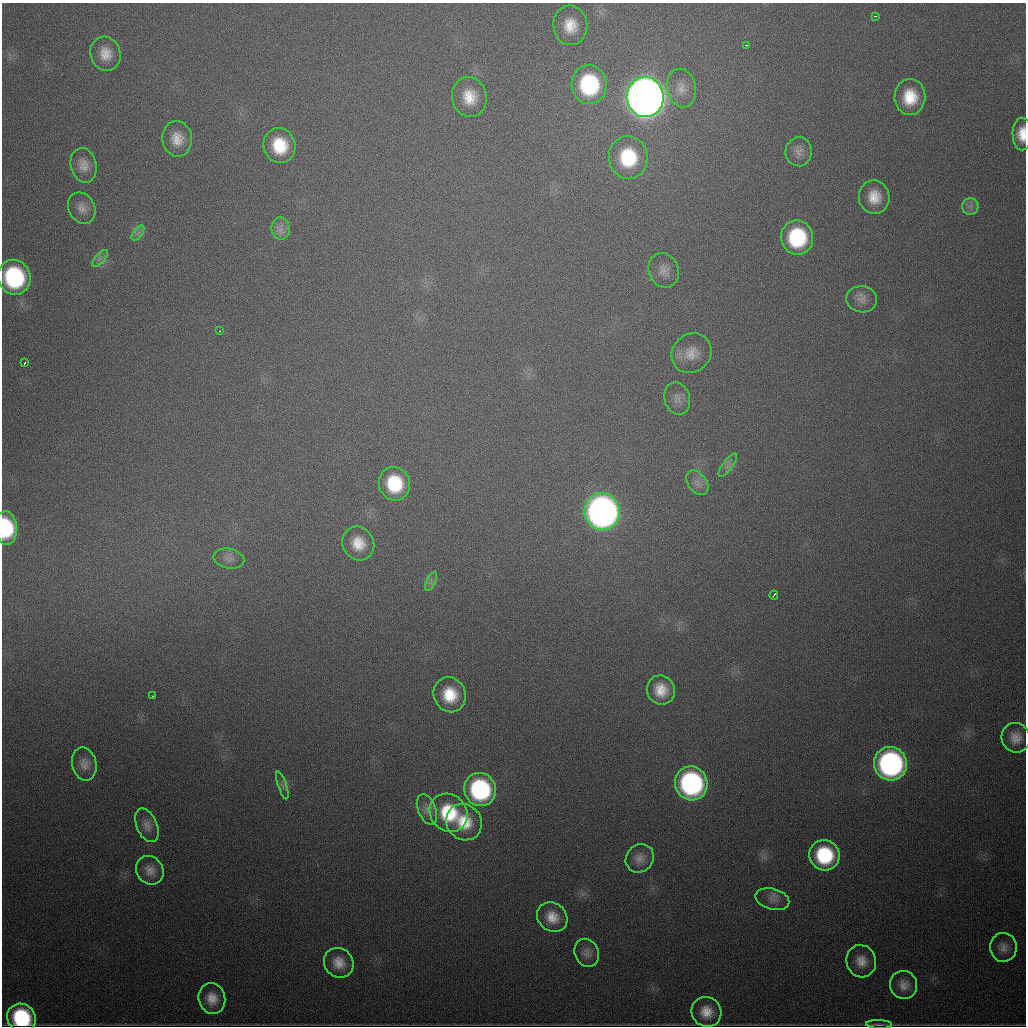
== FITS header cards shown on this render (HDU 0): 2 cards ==
NAXIS1  =                 1024
NAXIS2  =                 1024

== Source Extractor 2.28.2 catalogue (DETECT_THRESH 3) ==
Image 1024 x 1024 px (HDU 0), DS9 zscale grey, 1 PNG px = 1 image px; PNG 1028 x 1028 px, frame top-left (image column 1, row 1024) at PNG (2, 3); each listed source drawn as its Kron ellipse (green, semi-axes under 4 px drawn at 4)
Background 675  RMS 21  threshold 62.2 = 3 sigma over >= 5 px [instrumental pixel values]
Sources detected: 65; all 65 listed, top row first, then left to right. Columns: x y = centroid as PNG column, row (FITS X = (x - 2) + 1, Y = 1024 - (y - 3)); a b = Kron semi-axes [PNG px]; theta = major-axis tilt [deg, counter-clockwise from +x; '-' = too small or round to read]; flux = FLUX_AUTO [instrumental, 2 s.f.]
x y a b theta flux
875 16 4 2 - 2.9e+03
570 25 20 17 -85 3.3e+04
746 45 3 2 - 2.7e+03
105 54 17 15 -73 2.2e+04
589 85 19 17 -84 1.5e+05
681 88 19 14 -79 1.9e+04
469 97 20 17 -79 3.5e+04
645 97 20 18 -87 3.1e+06
910 97 18 15 87 4.4e+04
1022 134 16 9 -90 2.5e+04
177 139 18 15 -84 2.4e+04
280 146 18 15 -72 5.5e+04
799 152 14 13 - 1.3e+04
628 157 21 19 -84 9.0e+04
84 165 17 13 -76 1.6e+04
874 197 17 15 -80 2.8e+04
970 206 8 8 - 6.9e+03
82 208 16 13 -61 1.3e+04
281 229 11 9 -82 9.8e+03
138 233 9 4 53 4.2e+03
797 238 17 16 - 1.1e+05
100 258 10 4 49 5.5e+03
664 270 18 15 -67 1.5e+04
14 277 17 16 - 1.8e+05
862 299 15 13 -5 1.3e+04
220 331 2 2 - 1.3e+03
692 353 21 18 44 2.5e+04
25 363 4 2 - 3.9e+03
677 398 16 12 -76 1.2e+04
728 465 14 5 54 6.3e+03
697 483 14 9 -53 9.6e+03
394 484 17 15 -73 7.2e+04
602 512 18 17 - 1.1e+06
6 528 17 11 -86 1.1e+05
358 543 17 15 -57 3.0e+04
229 559 15 9 -12 1.1e+04
431 581 10 4 65 4.4e+03
774 595 5 3 - 8.1e+03
661 690 15 14 - 2.8e+04
450 695 18 16 -67 4.6e+04
152 696 3 2 - 1.4e+03
1016 738 15 14 - 1.6e+04
84 764 17 12 -77 1.3e+04
890 764 17 16 - 4.2e+05
691 783 17 16 - 3.1e+05
282 785 14 4 -71 4.1e+03
480 789 17 16 - 1.9e+05
427 809 16 9 -68 9.9e+03
449 813 20 18 -47 8.2e+04
464 822 19 17 -49 4.4e+04
147 825 18 10 -67 1.2e+04
824 855 15 15 - 1.0e+05
640 858 15 13 48 1.3e+04
150 870 15 13 -50 1.4e+04
772 899 17 10 -15 1.1e+04
552 917 16 14 -40 2.4e+04
1003 947 14 13 - 1.2e+04
587 953 14 12 -66 9.6e+03
861 961 16 14 -70 2.0e+04
339 963 15 14 - 2.1e+04
903 985 14 13 - 1.4e+04
212 998 15 13 -75 2.1e+04
706 1012 15 14 - 2.4e+04
21 1018 15 13 -36 1.4e+05
879 1024 13 3 -2 3.2e+03
At the frame edge (FLAGS 8, measured only in part): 3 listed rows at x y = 1022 134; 6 528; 21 1018